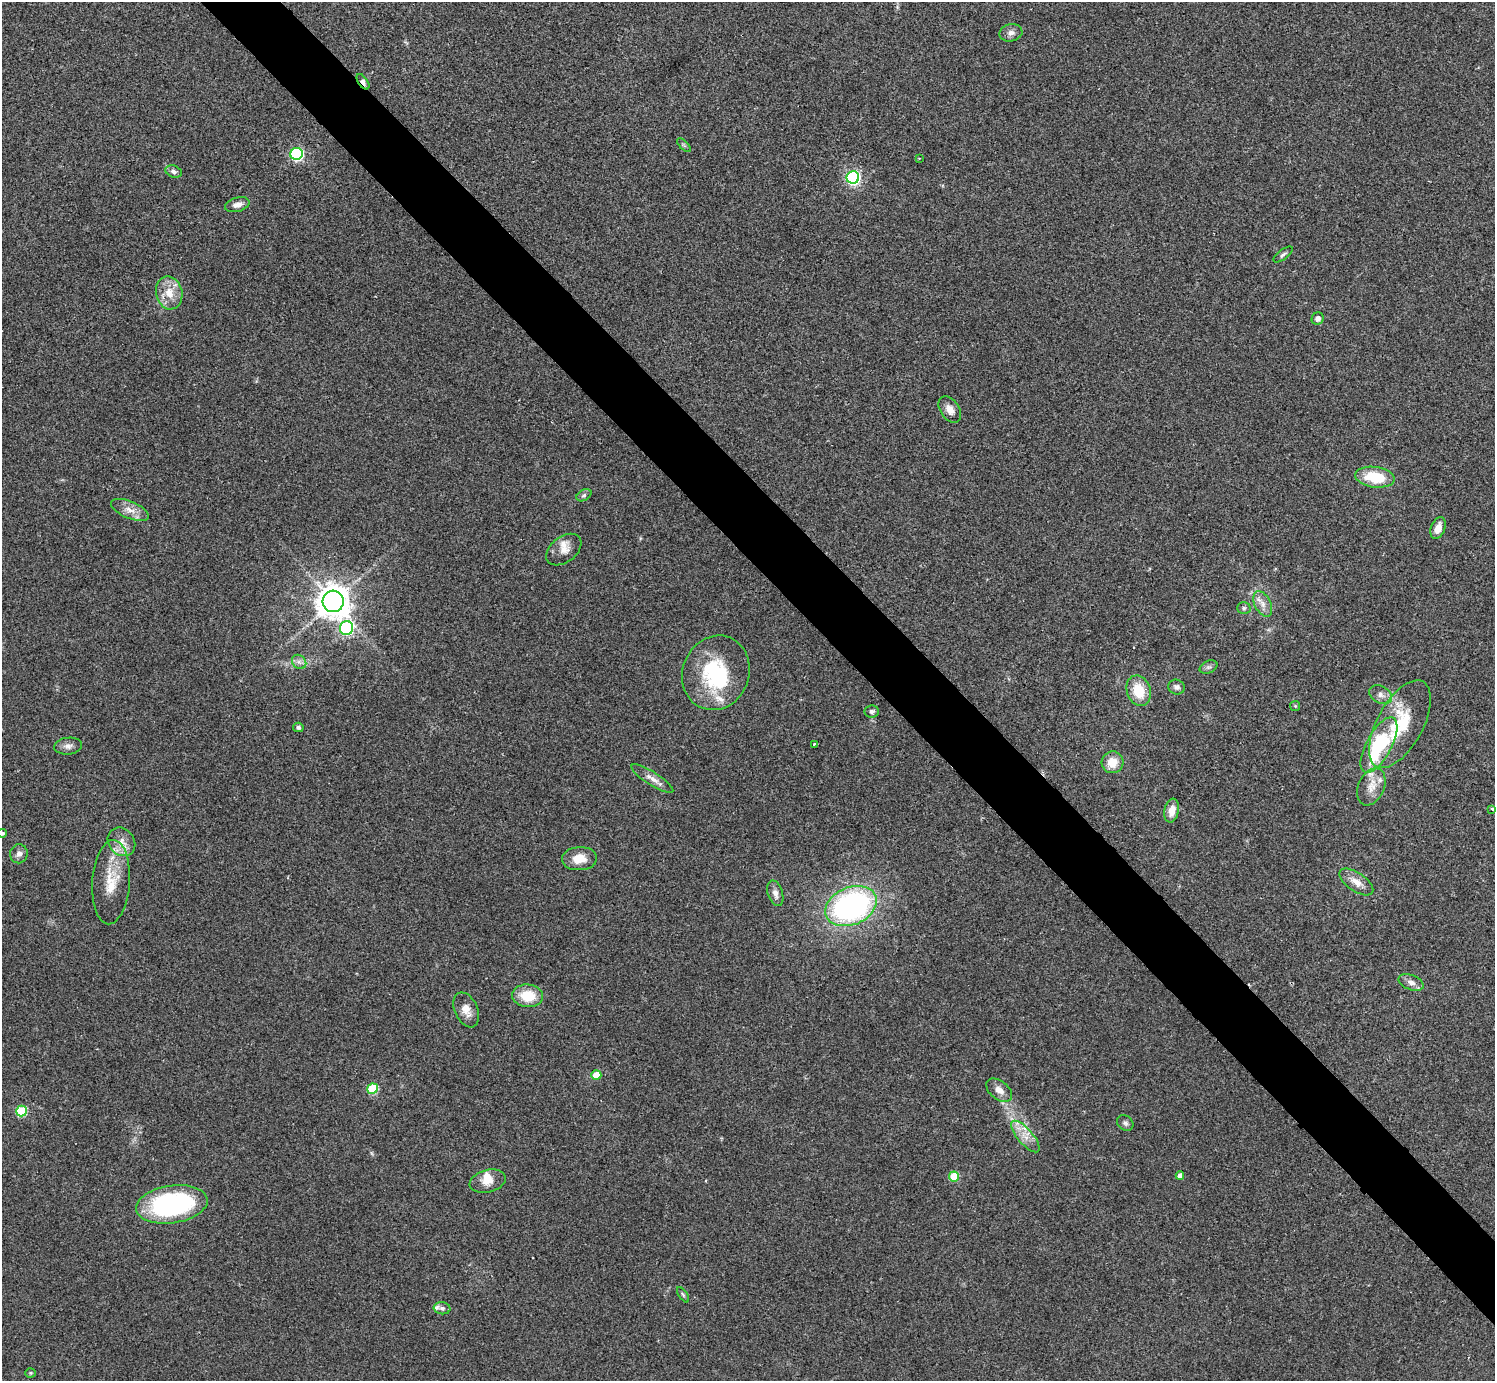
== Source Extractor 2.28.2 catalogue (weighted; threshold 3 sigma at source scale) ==
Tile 6 of 4 x 4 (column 2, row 2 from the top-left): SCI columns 1494-2986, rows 2917-4295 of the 5974 x 5972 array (HDU 1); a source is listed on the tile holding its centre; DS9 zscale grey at full resolution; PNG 1497 x 1383 px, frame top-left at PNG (2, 2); each listed source drawn as its Kron ellipse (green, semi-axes under 4 px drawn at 4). Shown black and unused: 5% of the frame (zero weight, under 2 of 3 exposures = <1% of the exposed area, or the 3 px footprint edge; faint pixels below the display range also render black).
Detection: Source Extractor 2.28.2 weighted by HDU 2 'WHT'; one run over the whole footprint, this tile lists its part. Background 0.0473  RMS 0.0066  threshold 0.0298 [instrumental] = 3 sigma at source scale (4.5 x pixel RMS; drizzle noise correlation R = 1.50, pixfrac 1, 0.05/0.05 arcsec/px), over >= 5 px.
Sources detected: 70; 1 inside a brighter object's white glare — neither listed nor drawn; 6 inside a brighter listed object's ellipse — not listed separately; the other 63 listed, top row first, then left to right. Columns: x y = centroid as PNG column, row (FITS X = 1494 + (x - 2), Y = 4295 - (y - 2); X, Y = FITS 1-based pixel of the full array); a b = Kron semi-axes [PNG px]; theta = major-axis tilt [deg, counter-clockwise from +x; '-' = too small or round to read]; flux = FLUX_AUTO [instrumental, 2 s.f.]
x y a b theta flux
1011 33 11 8 13 3.1
363 82 9 4 -55 2.6
684 145 9 3 -45 0.95
297 154 6 6 - 100
919 158 3 2 - 0.56
174 171 8 5 -20 2.1
853 177 6 6 - 150
237 205 12 7 16 4
1283 255 11 5 37 1.7
169 293 17 13 -77 11
1318 319 6 6 - 2.9
950 410 14 9 -56 5.1
1375 477 20 10 -7 25
584 495 8 5 30 1.4
130 510 20 8 -23 6.8
1438 528 11 7 68 5.8
564 550 20 13 37 6.6
333 601 11 10 - 1000
1263 604 13 8 -64 5
1244 608 7 5 1 1.4
346 628 7 6 - 100
299 662 8 6 -44 2.5
1209 667 9 6 25 1.8
716 673 38 33 68 57
1177 687 8 7 - 2.1
1139 691 15 12 -70 18
1381 695 12 8 -27 3.9
1295 706 5 5 - 0.75
872 711 7 6 - 1.7
1400 724 48 23 61 39
298 727 5 4 - 1.5
815 744 4 3 - 1.3
1379 745 31 12 62 53
68 746 14 8 7 3.4
1112 762 11 10 - 9.8
652 779 24 6 -32 5.4
1371 787 19 13 66 8.9
1492 809 4 3 - 1.2
1172 811 12 7 79 6.3
2 833 5 4 - 1.6
121 842 15 12 -50 7.6
19 854 9 8 - 3
579 859 17 11 3 11
111 882 42 18 86 22
1356 882 19 9 -34 6.7
775 893 13 7 -73 3.7
851 906 27 18 23 160
1411 982 13 7 -21 3.8
528 996 15 11 -5 17
466 1010 18 11 -66 7
596 1075 5 5 - 12
372 1089 5 5 - 37
999 1090 15 9 -38 5.5
21 1111 5 5 - 44
1125 1123 9 7 -37 1.9
1025 1136 20 7 -49 7.5
954 1176 5 5 - 25
1180 1176 4 4 - 3.2
488 1181 18 11 14 7.3
172 1204 36 18 9 110
683 1295 9 3 -56 1.1
442 1308 8 6 -7 2.2
30 1373 5 4 - 0.87
Overlapping masked pixels (flux is a lower limit): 1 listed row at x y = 363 82
Isophote crosses this tile's border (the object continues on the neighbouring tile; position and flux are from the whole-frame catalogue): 1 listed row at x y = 2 833